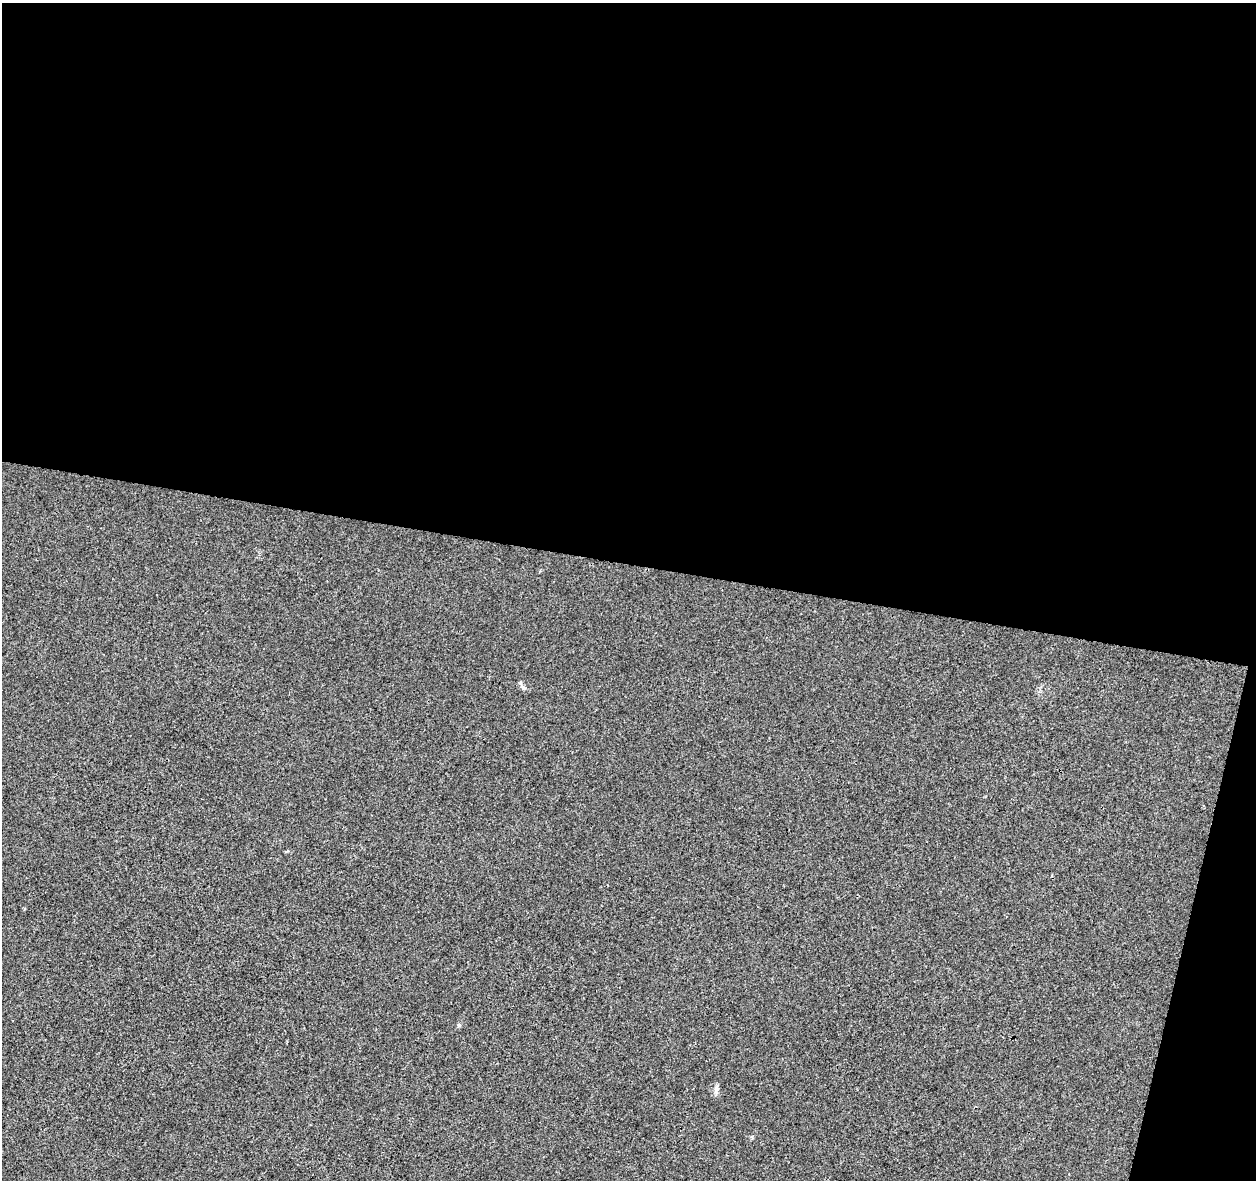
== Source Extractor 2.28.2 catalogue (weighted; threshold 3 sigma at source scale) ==
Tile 4 of 4 x 4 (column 4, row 1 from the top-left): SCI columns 3765-5018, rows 3758-4935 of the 5027 x 5220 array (HDU 1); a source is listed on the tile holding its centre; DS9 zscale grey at full resolution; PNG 1258 x 1182 px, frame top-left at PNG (2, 3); no overlay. Shown black and unused: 50% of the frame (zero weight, under 3 of 4 exposures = <1% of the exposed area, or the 3 px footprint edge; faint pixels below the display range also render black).
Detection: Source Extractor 2.28.2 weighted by HDU 2 'WHT'; one run over the whole footprint, this tile lists its part. Background 0.00164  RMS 0.0031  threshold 0.0139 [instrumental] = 3 sigma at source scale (4.5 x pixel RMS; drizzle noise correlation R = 1.50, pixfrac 1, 0.0396/0.0396 arcsec/px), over >= 5 px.
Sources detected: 4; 1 inside a brighter listed object's ellipse — not listed separately; the other 3 listed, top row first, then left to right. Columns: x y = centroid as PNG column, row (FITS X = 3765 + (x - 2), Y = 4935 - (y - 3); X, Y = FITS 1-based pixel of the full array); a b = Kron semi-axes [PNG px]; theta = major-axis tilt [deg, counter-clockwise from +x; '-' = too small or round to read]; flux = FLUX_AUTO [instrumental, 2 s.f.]
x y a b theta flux
523 687 10 3 -40 0.56
459 1025 5 5 - 0.43
716 1089 14 4 76 0.94